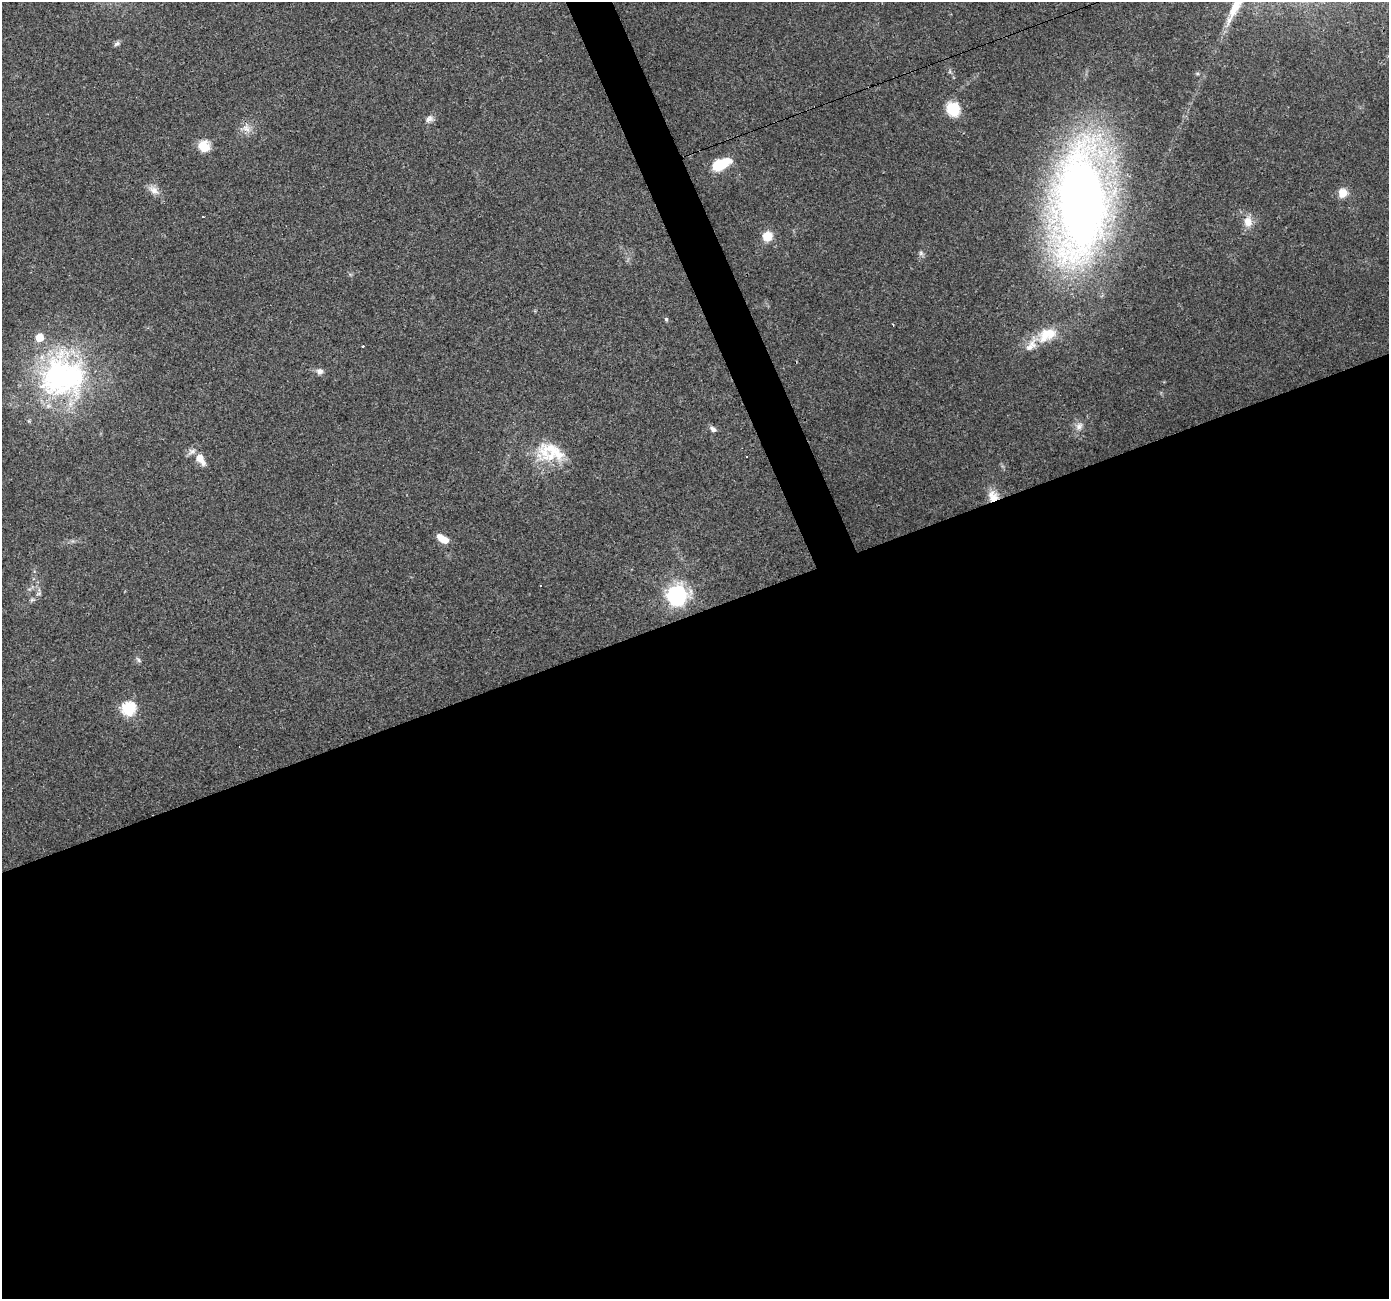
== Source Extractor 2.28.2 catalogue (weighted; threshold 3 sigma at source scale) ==
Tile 15 of 4 x 4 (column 3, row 4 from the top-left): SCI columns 2775-4161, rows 76-1372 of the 5548 x 5393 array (HDU 1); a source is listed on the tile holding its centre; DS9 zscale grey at full resolution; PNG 1391 x 1301 px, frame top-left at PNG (2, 2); no overlay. Shown black and unused: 54% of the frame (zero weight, under 3 of 4 exposures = <1% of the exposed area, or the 3 px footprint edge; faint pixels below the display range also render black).
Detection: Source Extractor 2.28.2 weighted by HDU 2 'WHT'; one run over the whole footprint, this tile lists its part. Background 0.0248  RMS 0.0038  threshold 0.017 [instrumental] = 3 sigma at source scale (4.5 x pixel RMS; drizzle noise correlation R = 1.50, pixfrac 1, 0.0396/0.0396 arcsec/px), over >= 5 px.
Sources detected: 35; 3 cosmic-ray / hot-pixel residue — not listed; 2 inside a brighter listed object's ellipse — not listed separately; the other 30 listed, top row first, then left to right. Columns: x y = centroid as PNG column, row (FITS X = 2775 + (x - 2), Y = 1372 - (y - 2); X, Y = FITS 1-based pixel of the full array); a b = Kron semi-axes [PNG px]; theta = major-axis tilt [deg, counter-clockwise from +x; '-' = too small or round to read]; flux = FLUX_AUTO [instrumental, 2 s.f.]
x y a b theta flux
117 44 9 5 29 0.98
1197 73 6 4 0 0.52
953 109 16 14 -52 9.7
429 119 11 9 33 1.8
246 128 14 10 -50 3.2
204 146 12 11 - 6.6
721 164 16 8 25 18
154 190 17 9 -42 3
1343 193 10 9 - 4.4
1081 203 82 38 88 480
1248 222 14 11 -83 4.4
767 236 10 9 - 6.2
921 253 7 6 - 0.9
666 319 6 5 - 0.56
1047 335 28 17 27 11
363 346 3 3 - 1.1
320 371 8 8 - 1.7
62 376 62 57 7 86
1079 426 12 9 62 2.4
713 429 8 5 -33 1.5
550 452 39 24 -8 17
200 459 14 8 -57 5.3
993 496 15 13 -72 5
443 539 13 6 -32 5.2
540 586 3 3 - 0.98
39 593 6 4 19 0.62
676 595 8 8 - 130
32 600 7 5 30 0.74
138 660 9 4 -49 0.8
128 708 7 6 - 52
Overlapping masked pixels (flux is a lower limit): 1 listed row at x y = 993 496